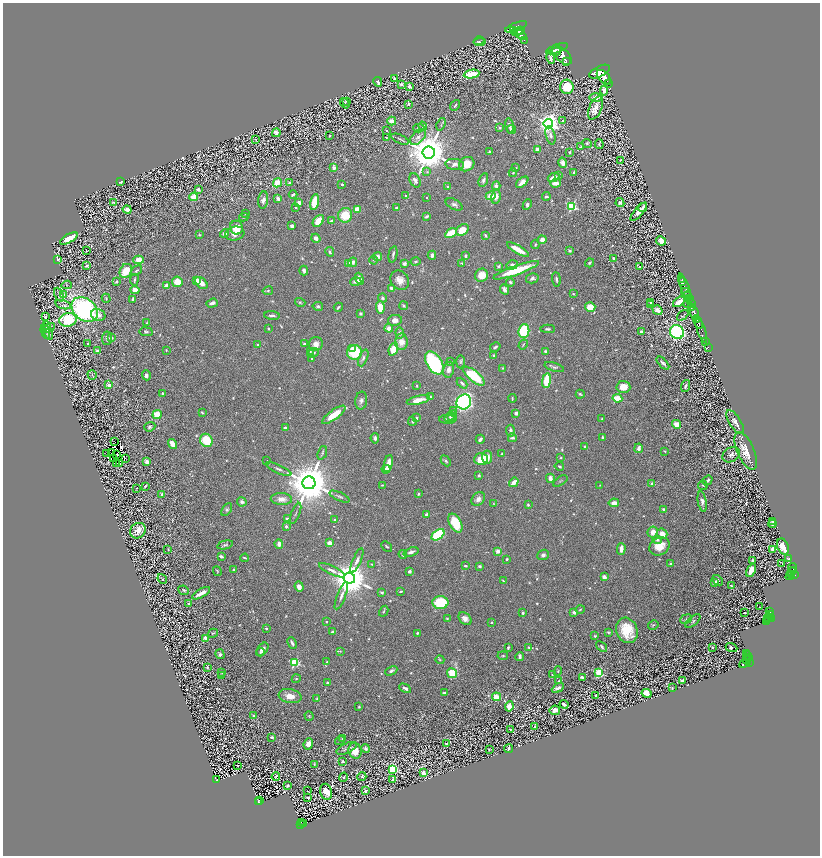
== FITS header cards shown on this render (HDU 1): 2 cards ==
NAXIS1  =                 1635
NAXIS2  =                 1707

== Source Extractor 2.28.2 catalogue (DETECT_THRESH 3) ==
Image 1635 x 1707 px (HDU 1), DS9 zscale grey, zoomed out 1/2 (1 PNG px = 2 x 2 image px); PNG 822 x 858 px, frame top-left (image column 2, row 1706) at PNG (3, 3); each listed source drawn as its Kron ellipse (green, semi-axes under 4 px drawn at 4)
Background 0.7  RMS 0.019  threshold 0.0574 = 3 sigma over >= 5 px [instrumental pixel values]
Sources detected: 1195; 151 cannot appear on this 1/2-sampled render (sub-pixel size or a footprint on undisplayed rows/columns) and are neither listed nor drawn; of the other 1044, the 500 brightest by FLUX_AUTO listed and drawn (544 fainter detections omitted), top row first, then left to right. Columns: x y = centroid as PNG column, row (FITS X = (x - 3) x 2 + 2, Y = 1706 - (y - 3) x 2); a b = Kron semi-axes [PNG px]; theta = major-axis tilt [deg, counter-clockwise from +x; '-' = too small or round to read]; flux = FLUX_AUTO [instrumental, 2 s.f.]
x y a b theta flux
516 27 11 4 21 2400
514 30 3 2 - 430
520 31 3 2 - 400
517 32 5 2 - 1200
521 35 6 4 -42 2200
524 40 2 1 - 59
479 41 5 3 - 3.7
480 42 6 2 6 4.5
557 49 11 2 20 2100
556 52 5 2 - 1300
562 55 12 6 -44 4500
551 58 6 3 -74 11
566 62 2 1 - 82
599 72 11 5 27 4600
472 74 8 4 8 150
604 77 9 5 -45 4700
394 78 4 2 - 12
378 82 5 3 - 14
401 84 3 3 - 7.7
608 84 2 1 - 100
409 86 4 2 - 16
567 87 7 6 - 100
604 90 5 4 - 35
596 97 7 4 1 31
346 101 4 3 - 3.6
345 103 6 3 -55 5.3
408 104 4 3 - 5.6
455 105 6 3 49 8.4
595 108 12 6 66 37
392 121 4 3 - 38
562 121 3 3 - 7.5
441 124 7 3 70 5.6
548 124 5 4 - 3000
423 126 4 4 - 5.2
510 126 8 3 -77 15
419 128 6 3 -1 6.1
500 128 3 3 - 7.8
511 129 5 4 - 11
386 130 2 2 - 4.6
276 133 4 4 - 20
551 135 9 4 -76 12
330 136 3 2 - 3.5
386 137 2 2 - 4.2
418 137 10 6 44 21
256 139 3 3 - 5.1
400 139 9 2 -24 6.3
587 143 5 3 - 4.4
599 144 5 2 - 5
581 147 2 2 - 7.4
537 149 4 3 - 16
429 152 6 6 - 17000
489 152 3 2 - 5.7
570 152 3 2 - 5
621 160 3 2 - 5.1
563 163 5 3 - 23
455 164 9 5 -6 24
467 164 8 6 37 67
334 168 4 3 - 20
516 168 3 2 - 3.5
427 172 4 3 - 4.3
573 172 2 2 - 8.8
513 173 4 3 - 3.6
558 175 2 2 - 4.7
553 177 6 3 27 31
415 180 7 5 -64 20
483 180 7 3 69 10
121 182 4 2 - 5.2
522 182 7 4 41 20
277 183 5 4 - 72
290 183 4 3 - 7.2
556 183 5 3 - 38
342 184 2 2 - 12
496 186 4 3 - 17
448 187 2 2 - 12
198 190 4 3 - 12
293 195 4 2 - 7.8
406 196 2 2 - 17
491 196 5 4 - 43
546 196 4 2 - 5.8
194 197 4 3 - 60
496 197 7 4 78 27
426 198 2 2 - 3.7
278 199 4 3 - 17
263 200 9 5 82 17
114 202 3 2 - 4.2
314 202 8 4 78 84
299 203 4 3 - 17
620 203 4 4 - 9.3
454 204 9 5 -27 13
527 205 5 3 - 8.6
572 206 4 3 - 360
642 207 5 3 - 7.3
295 208 2 2 - 3.8
397 208 3 3 - 9.4
357 209 4 3 - 51
127 210 4 3 - 30
639 212 11 4 49 37
245 213 3 2 - 3.6
345 215 7 7 - 110
426 216 4 2 - 7.5
244 217 5 3 - 5.2
318 221 7 4 48 52
332 221 3 3 - 25
292 226 3 3 - 10
236 228 7 6 - 68
462 230 7 5 36 71
224 233 4 4 - 18
451 233 6 3 28 130
235 234 10 7 14 31
199 235 4 3 - 3.7
485 235 3 2 - 4.6
69 238 10 4 29 60
316 238 5 4 - 12
542 240 4 4 - 23
661 241 5 4 - 24
535 244 4 3 - 4.6
518 249 12 3 -29 62
87 250 2 1 - 33
570 251 3 3 - 9.2
330 252 5 3 - 7.4
393 254 8 3 78 8.6
432 255 4 3 - 15
466 256 4 2 - 9
378 257 4 4 - 22
613 258 3 3 - 4.6
58 259 4 3 - 6.3
139 260 5 4 - 44
374 260 4 3 - 4
353 262 5 4 - 18
416 262 5 3 - 6
462 263 4 2 - 3.6
590 263 5 3 - 6.7
349 264 4 4 - 27
404 264 3 3 - 16
512 265 5 4 - 13
86 266 3 3 - 6.8
499 266 3 3 - 7.8
640 267 2 2 - 13
516 270 24 4 19 160
126 271 7 6 - 97
136 271 6 3 39 6.5
304 271 5 3 - 11
481 275 7 6 - 49
532 278 6 5 - 13
359 279 6 3 -69 22
556 279 7 3 -83 8.2
134 280 6 3 81 5.8
197 280 4 3 - 33
400 280 10 8 -48 35
682 280 4 2 - 980
356 281 6 4 14 16
116 282 2 2 - 4.7
177 282 5 5 - 59
510 282 4 3 - 7.3
683 282 2 2 - 800
201 283 7 5 -43 30
67 285 5 3 - 5.2
166 285 3 3 - 25
685 287 14 2 -69 1300
391 288 4 3 - 9.5
505 289 6 4 -64 14
135 290 4 4 - 28
268 291 5 4 - 5.8
686 293 5 2 - 290
64 294 2 2 - 29
573 294 3 3 - 4.5
59 295 7 3 -66 6.6
687 296 4 2 - 440
106 298 4 3 - 4.6
382 298 4 4 - 6.3
133 299 3 3 - 7.3
689 299 3 2 - 560
300 302 5 3 - 5.1
679 302 7 3 38 53
212 303 6 3 18 21
650 303 4 2 - 6.4
688 303 3 2 - 150
691 303 3 2 - 310
63 305 8 4 -16 10
650 305 2 2 - 5.7
318 306 5 4 - 9.1
404 306 4 3 - 7
338 307 5 2 - 6.3
380 307 6 4 -82 62
590 307 5 4 - 55
692 307 4 3 - 970
85 310 14 11 -40 960
657 310 5 3 - 45
694 313 7 3 -79 2100
361 314 3 2 - 5.8
98 315 7 6 - 30
272 315 8 3 -4 10
683 315 6 2 41 3.5
45 317 3 2 - 5.7
697 319 2 2 - 330
68 320 9 6 9 280
395 320 7 5 10 25
147 323 3 2 - 5.4
698 323 5 2 - 1000
47 326 4 4 - 4.1
49 328 7 2 33 3.7
389 328 4 4 - 30
269 329 3 2 - 3.8
548 329 7 3 -2 9
701 329 14 2 -70 350
524 331 7 5 84 200
45 332 7 3 -72 5.2
146 332 7 3 -8 7.4
641 332 3 3 - 10
677 332 7 6 - 650
400 333 5 4 - 15
49 334 6 3 -84 4.3
111 337 4 3 - 11
107 338 7 5 84 8.6
706 341 2 1 - 25
401 342 8 6 89 38
88 344 2 2 - 7
304 344 3 2 - 5.9
316 344 7 6 - 26
523 344 5 2 - 3.6
258 345 2 2 - 15
495 347 5 3 - 7.3
352 348 3 3 - 12
708 348 2 2 - 17
393 349 7 4 71 81
166 350 3 2 - 3.7
97 351 4 3 - 12
310 352 3 3 - 3.6
355 352 7 7 - 170
546 352 4 4 - 15
313 353 6 3 27 10
494 355 3 3 - 4.6
363 358 9 4 67 13
312 359 3 2 - 5.2
450 362 3 3 - 3.9
460 362 6 4 89 6.5
434 363 13 7 -58 560
663 363 8 3 -46 12
554 367 10 4 -18 11
502 368 4 3 - 3.8
449 370 8 5 77 23
92 375 5 2 - 3.5
146 375 5 3 - 18
474 376 13 5 -40 190
547 381 7 3 82 190
462 383 6 3 -45 11
109 385 4 3 - 21
417 386 3 2 - 4.5
685 386 6 3 71 11
623 387 7 6 - 52
162 393 3 2 - 3.5
580 394 4 2 - 5.4
430 397 3 3 - 4.1
512 398 4 2 - 4.3
617 398 5 3 - 86
418 400 12 4 14 44
361 401 9 5 85 14
464 402 8 7 - 1000
454 410 3 3 - 3.7
202 413 3 2 - 4.7
516 413 4 3 - 14
157 415 5 4 - 86
334 415 14 4 36 78
451 416 7 4 35 11
417 418 3 2 - 5.9
451 418 3 3 - 5.6
448 419 8 4 -1 10
602 419 3 3 - 3.8
412 421 4 3 - 5.8
735 422 14 5 -58 25
677 424 4 3 - 48
150 427 6 4 22 7
285 428 4 3 - 8.7
510 431 6 3 -88 16
602 437 2 2 - 8.7
375 438 5 3 - 10
512 438 4 3 - 8.2
480 439 4 3 - 13
206 440 7 6 - 130
114 441 2 1 - 9.2
172 444 5 3 - 52
585 446 4 3 - 5.3
639 448 5 3 - 19
664 451 3 2 - 5
746 451 20 8 -67 58
107 453 3 2 - 11
112 453 4 1 - 7.5
322 453 7 3 70 5.4
116 454 2 1 - 3.9
502 454 3 2 - 5.4
731 455 9 7 31 17
487 457 6 5 - 45
114 458 2 1 - 6.5
125 458 2 1 - 8.5
561 458 4 3 - 3.6
481 459 7 5 3 93
267 461 3 2 - 3.7
446 461 6 3 -48 7.7
147 462 3 3 - 26
117 463 2 1 - 15
120 464 2 1 - 8.6
388 464 9 3 78 46
559 466 5 3 - 5.8
278 469 14 3 -23 12
386 469 4 3 - 31
479 475 4 3 - 5.3
550 478 4 3 - 24
707 480 5 3 - 13
560 481 8 3 34 4.5
514 482 5 3 - 37
309 483 6 6 - 23000
652 484 3 3 - 12
382 485 4 3 - 4.2
600 485 3 3 - 3.7
145 486 4 2 - 6.6
703 486 5 3 - 4.9
137 488 4 3 - 4.1
162 494 2 2 - 27
418 494 3 2 - 6.5
339 497 11 3 -24 7.9
281 499 10 6 -3 28
478 499 8 6 51 19
702 501 10 4 -79 21
242 502 5 4 - 11
614 503 5 4 - 22
494 504 4 3 - 3.5
528 505 2 2 - 5.7
663 509 3 3 - 7.8
227 510 7 4 55 7.6
295 513 11 2 68 5.8
426 514 3 3 - 9
287 519 3 3 - 15
335 520 3 2 - 4.3
772 521 3 2 - 3.7
455 523 10 5 -61 130
773 524 4 2 - 8.2
286 526 3 3 - 18
138 531 8 7 - 42
653 532 5 5 - 29
662 534 5 5 - 35
438 535 7 4 37 320
657 540 5 4 - 11
330 543 3 3 - 35
279 544 4 3 - 28
225 545 8 4 13 7.8
387 546 6 3 -42 5.1
659 546 10 8 32 62
783 547 8 5 -66 89
168 549 3 3 - 3.7
621 549 6 3 90 33
772 549 4 2 - 7.4
498 551 2 2 - 65
411 552 8 3 17 13
403 554 4 3 - 9.6
543 555 6 5 - 12
221 556 4 3 - 10
245 558 4 2 - 4.7
507 559 3 2 - 4.5
789 559 3 2 - 4.8
753 560 3 2 - 9.6
357 561 13 4 67 18
671 563 2 2 - 6.6
781 563 2 1 - 2000
372 564 3 3 - 3.8
465 566 3 2 - 6.5
480 566 4 3 - 8.6
792 568 5 2 - 200
234 570 4 3 - 5.5
332 570 14 4 -25 20
751 570 7 4 62 37
217 571 5 2 - 3.5
409 571 3 3 - 14
793 571 2 1 - 150
792 572 4 2 - 100
792 574 2 2 - 190
795 575 3 2 - 470
790 576 5 3 - 520
604 577 4 4 - 19
349 578 6 5 - 13000
162 579 5 3 - 5.3
718 580 6 4 -42 7.9
503 581 4 2 - 3.5
715 582 3 3 - 27
731 586 3 2 - 6.7
299 587 5 4 - 19
184 590 5 4 - 6.8
401 591 4 2 - 3.6
201 593 10 3 29 36
382 593 4 3 - 6.9
341 596 15 4 69 20
440 602 8 6 2 190
188 603 3 3 - 5
759 607 2 1 - 5.9
580 609 4 3 - 3.7
384 611 6 3 60 5.6
770 611 3 2 - 250
574 612 3 3 - 14
523 613 2 2 - 8.4
744 613 4 2 - 5.8
770 614 4 2 - 210
447 618 4 4 - 4.3
769 618 4 1 - 290
772 618 4 2 - 370
465 619 7 5 -43 25
686 619 6 4 22 8.2
767 619 3 2 - 230
693 621 9 4 40 10
766 621 3 2 - 54
326 622 2 2 - 12
491 622 3 2 - 4
653 625 5 4 - 5.9
266 629 3 2 - 4.1
627 630 13 10 -66 110
333 632 3 3 - 19
608 632 4 3 - 4.5
213 633 5 3 - 4
417 633 3 2 - 7
595 636 3 3 - 5.9
206 638 3 3 - 24
292 643 6 2 -64 10
529 647 3 3 - 4.9
602 647 6 3 -38 8.2
712 647 3 2 - 4.4
508 648 3 2 - 6.4
731 648 6 2 -23 22
262 649 7 5 51 16
340 651 3 2 - 4.4
260 652 4 3 - 5.7
746 653 2 2 - 41
220 654 5 4 - 8.6
747 655 2 2 - 170
503 656 5 3 - 3.7
520 656 4 2 - 11
748 658 2 2 - 140
746 659 2 1 - 64
440 660 4 2 - 3.7
327 662 3 3 - 5.1
745 662 7 4 43 760
749 662 3 2 - 330
295 663 3 3 - 320
207 667 3 3 - 5.6
391 671 6 3 28 9.7
558 671 5 3 - 3.5
222 672 3 2 - 5.6
452 673 5 4 - 110
599 673 3 3 - 280
552 675 3 3 - 4
222 676 3 3 - 4.8
582 677 3 2 - 13
296 679 4 3 - 4.4
559 681 4 3 - 3.9
682 681 4 2 - 11
327 683 3 3 - 13
405 688 6 3 -27 12
558 688 6 4 30 15
672 688 4 3 - 4.2
444 693 4 3 - 9.6
646 693 5 4 - 54
596 695 2 2 - 7.3
290 696 11 7 -10 46
496 697 4 3 - 63
317 699 3 2 - 4
564 704 4 3 - 19
509 706 5 3 - 58
359 707 2 2 - 4.7
555 710 5 4 - 27
254 716 3 3 - 7
309 716 5 4 - 4.1
535 727 3 2 - 4.7
510 729 3 2 - 3.6
272 737 3 2 - 7.6
342 739 4 3 - 3.9
340 740 5 3 - 4
446 743 3 2 - 5.7
308 744 6 4 70 31
347 748 11 5 25 12
366 748 4 3 - 10
509 749 4 2 - 6.6
489 750 2 2 - 3.9
355 751 8 6 -72 70
342 761 3 3 - 7.3
314 764 4 2 - 4.2
238 766 3 2 - 3.9
393 769 4 3 - 340
423 773 4 3 - 47
276 777 4 3 - 3.8
344 777 5 3 - 6.1
362 777 4 4 - 4.5
216 780 3 2 - 120
393 780 2 2 - 26
288 786 3 3 - 6.5
308 791 2 1 - 12
365 791 3 3 - 12
326 792 8 6 -76 76
308 798 3 2 - 8.4
259 800 2 1 - 27
258 802 4 2 - 120
301 822 2 1 - 37
300 824 4 2 - 95
303 824 2 1 - 17
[544 fainter detections neither listed nor drawn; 151 sub-pixel or undisplayed-footprint detections neither listed nor drawn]